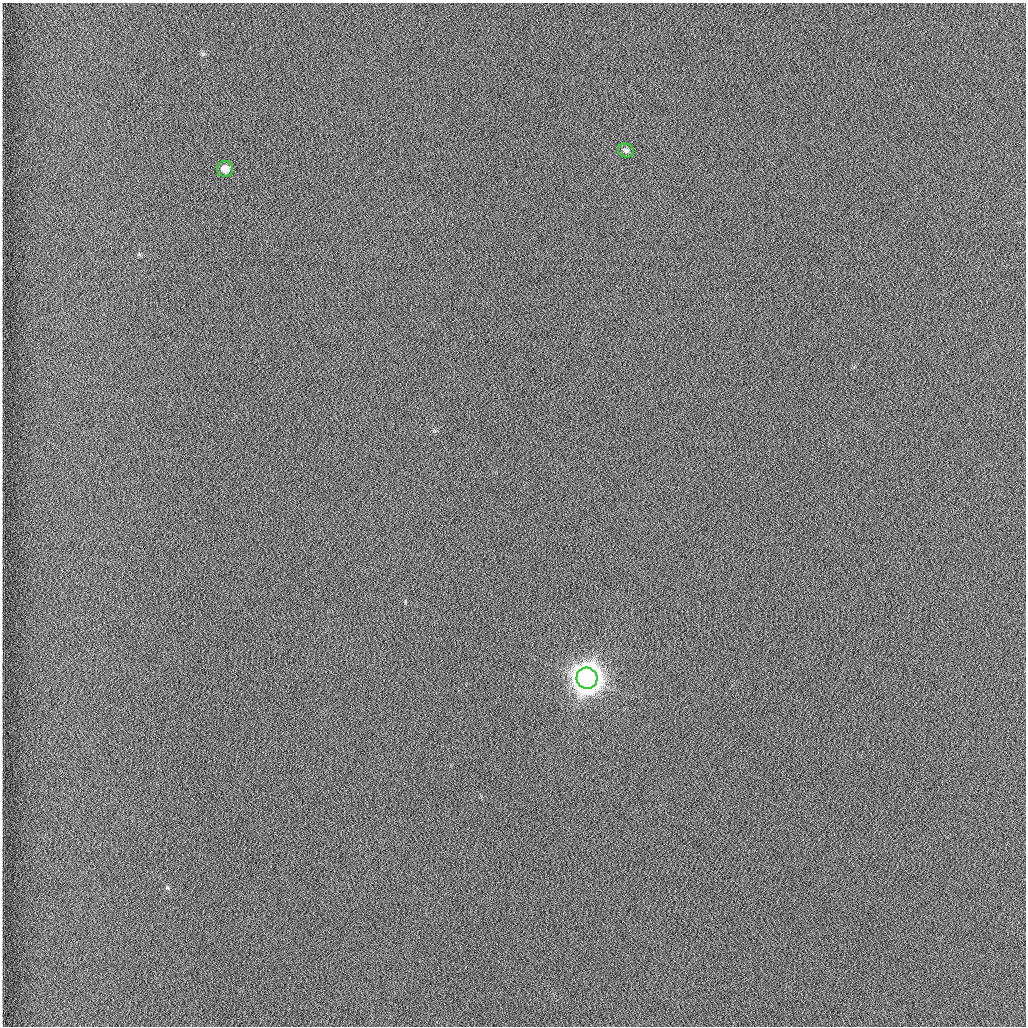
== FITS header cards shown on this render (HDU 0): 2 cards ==
NAXIS1  =                 1024 /fastest changing axis
NAXIS2  =                 1024 /next to fastest changing axis

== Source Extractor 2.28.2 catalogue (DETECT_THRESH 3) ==
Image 1024 x 1024 px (HDU 0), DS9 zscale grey, 1 PNG px = 1 image px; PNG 1028 x 1028 px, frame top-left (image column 1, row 1024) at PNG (2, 3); each listed source drawn as its Kron ellipse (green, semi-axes under 4 px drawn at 4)
Background 1260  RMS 5.9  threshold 17.7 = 3 sigma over >= 5 px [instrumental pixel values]
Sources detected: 3; all 3 listed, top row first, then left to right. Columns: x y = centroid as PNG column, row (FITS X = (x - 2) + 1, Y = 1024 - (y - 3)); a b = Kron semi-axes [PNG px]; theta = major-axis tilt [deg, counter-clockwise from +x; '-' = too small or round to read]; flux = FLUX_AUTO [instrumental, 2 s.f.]
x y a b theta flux
626 150 8 6 -21 1200
225 169 8 8 - 3900
587 678 10 10 - 980000